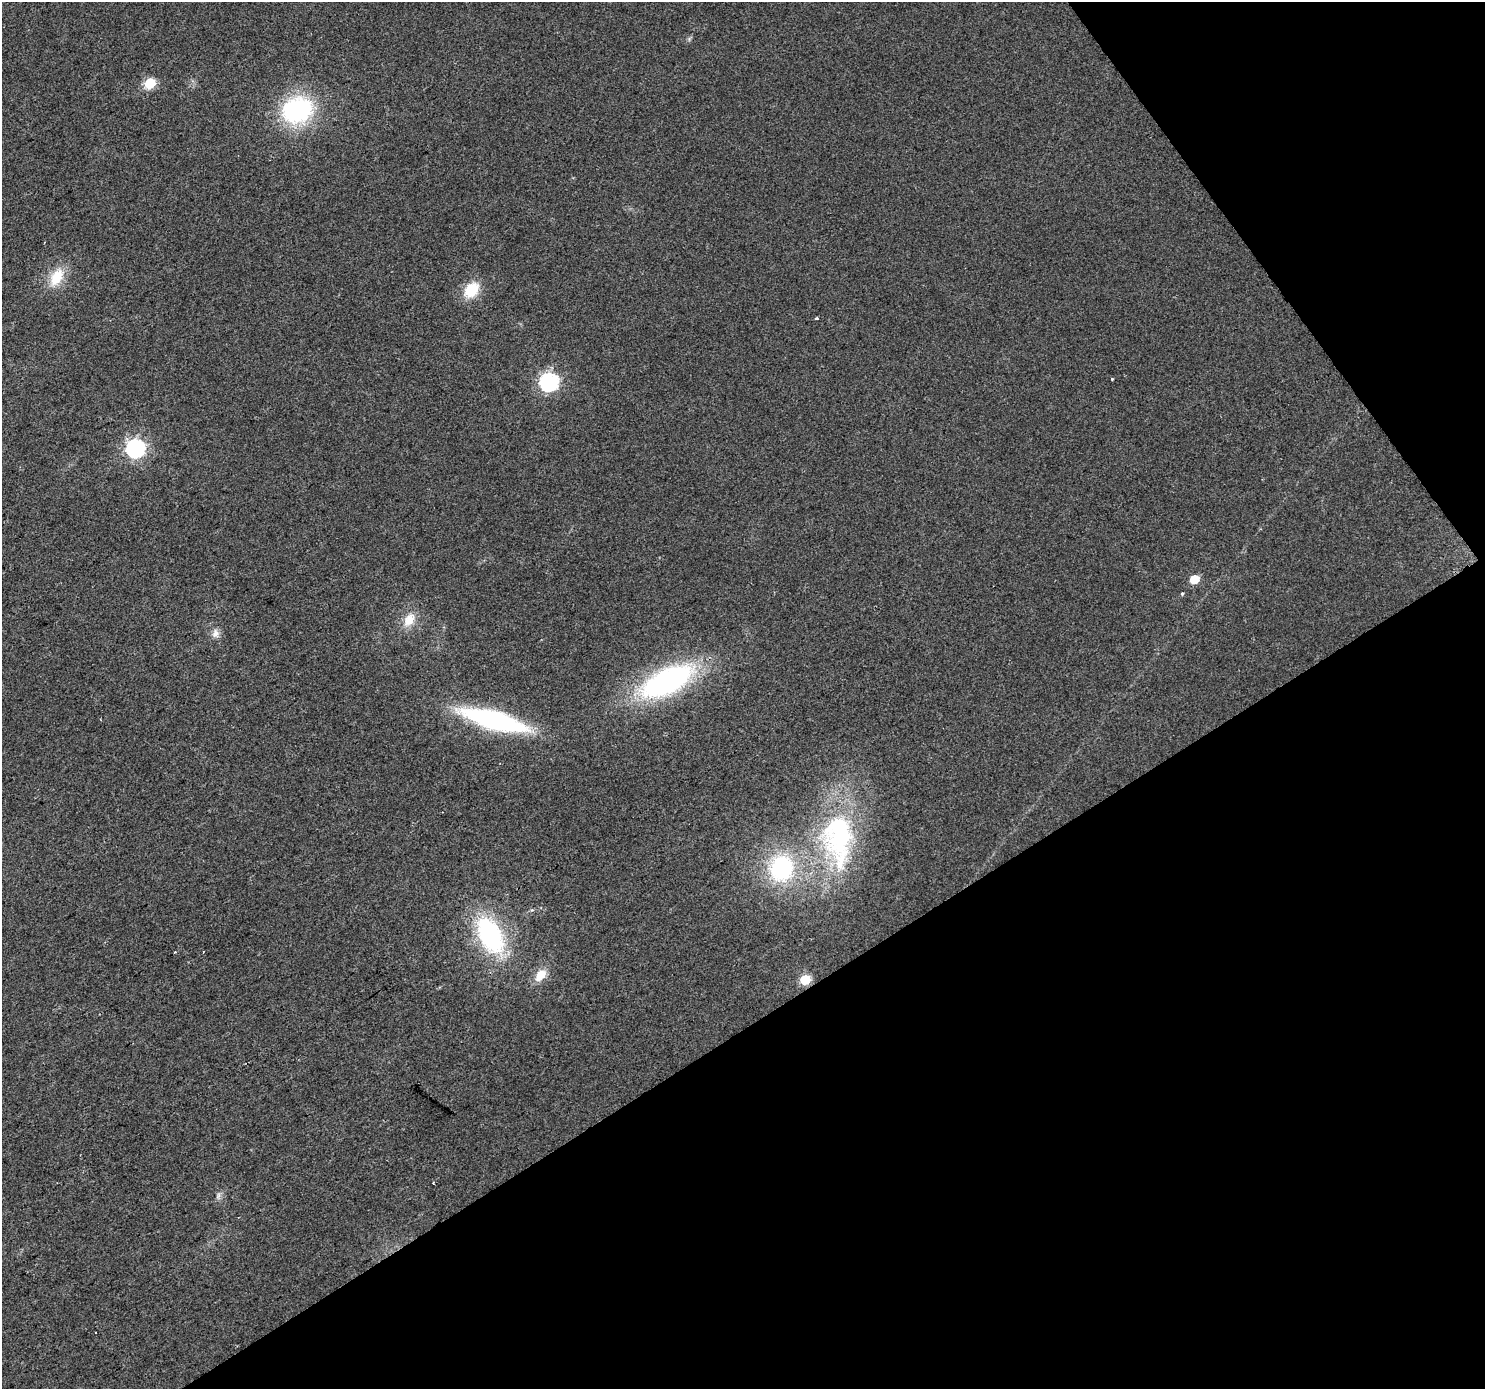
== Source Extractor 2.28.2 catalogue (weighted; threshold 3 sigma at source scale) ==
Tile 12 of 4 x 4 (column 4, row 3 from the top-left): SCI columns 4455-5937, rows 1576-2962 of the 5937 x 5861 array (HDU 1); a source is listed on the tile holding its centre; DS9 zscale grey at full resolution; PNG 1487 x 1391 px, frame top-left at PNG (2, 2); no overlay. Shown black and unused: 32% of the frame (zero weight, under 2 of 3 exposures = <1% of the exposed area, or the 3 px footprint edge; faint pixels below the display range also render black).
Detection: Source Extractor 2.28.2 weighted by HDU 2 'WHT'; one run over the whole footprint, this tile lists its part. Background 0.031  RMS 0.0063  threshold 0.0284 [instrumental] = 3 sigma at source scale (4.5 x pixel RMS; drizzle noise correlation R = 1.50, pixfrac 1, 0.0396/0.0396 arcsec/px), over >= 5 px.
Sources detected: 22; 1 inside a brighter object's white glare — not listed; the other 21 listed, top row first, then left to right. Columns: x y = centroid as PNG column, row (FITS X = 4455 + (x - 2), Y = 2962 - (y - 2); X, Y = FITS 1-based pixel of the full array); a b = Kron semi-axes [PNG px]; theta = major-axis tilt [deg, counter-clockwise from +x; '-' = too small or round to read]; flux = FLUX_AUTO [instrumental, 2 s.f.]
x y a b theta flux
150 83 6 6 - 42
297 110 32 25 22 85
56 277 26 15 59 16
471 290 22 16 49 17
1112 379 3 3 - 0.93
549 382 8 7 - 210
136 448 7 7 - 240
1194 579 6 5 - 19
1182 594 4 4 - 0.77
409 620 21 13 56 11
216 633 12 10 77 4.1
667 681 52 22 26 150
494 720 54 15 -15 130
839 839 97 38 -89 120
781 868 25 22 83 73
490 935 37 21 -63 92
203 952 3 2 - 0.55
540 975 14 9 47 10
805 980 6 6 - 35
433 1183 3 2 - 0.57
218 1196 11 5 72 2.1
Unlisted compact peaks at least as high as the median listed source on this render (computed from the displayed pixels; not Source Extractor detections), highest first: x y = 816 318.